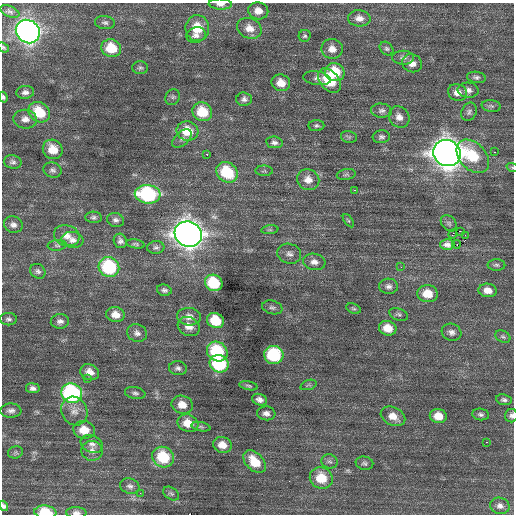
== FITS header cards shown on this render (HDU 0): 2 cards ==
NAXIS1  =                  512 / Axis length
NAXIS2  =                  512 / Axis length

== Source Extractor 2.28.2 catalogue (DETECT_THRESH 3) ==
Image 512 x 512 px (HDU 0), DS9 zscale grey, 1 PNG px = 1 image px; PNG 516 x 516 px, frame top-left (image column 1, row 512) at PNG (2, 3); each listed source drawn as its Kron ellipse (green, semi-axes under 4 px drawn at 4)
Background 0.325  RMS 0.88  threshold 2.64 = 3 sigma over >= 5 px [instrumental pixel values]
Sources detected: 139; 1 with non-positive FLUX_AUTO (blend fragments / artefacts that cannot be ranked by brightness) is neither listed nor drawn; the other 138 listed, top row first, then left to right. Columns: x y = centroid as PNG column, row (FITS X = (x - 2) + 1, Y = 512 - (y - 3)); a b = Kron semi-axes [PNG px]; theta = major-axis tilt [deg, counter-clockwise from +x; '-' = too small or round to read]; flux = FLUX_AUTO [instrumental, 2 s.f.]
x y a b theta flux
220 4 11 5 -2 320
10 11 10 5 -24 140
258 11 10 8 -11 530
359 18 11 8 -4 400
105 23 10 6 -7 180
197 28 13 12 - 1400
249 28 13 10 -24 620
28 32 12 11 - 32000
196 35 10 7 14 290
305 36 6 5 - 110
3 47 6 4 -39 83
111 48 10 8 -16 1600
332 49 10 10 - 520
387 49 8 6 -44 130
403 58 11 7 -1 240
412 63 10 9 - 440
140 68 8 6 -1 140
335 72 10 9 - 1900
476 77 9 5 -9 170
317 78 14 6 -8 250
329 81 14 9 -48 1900
281 83 9 8 - 650
468 90 10 7 -4 310
25 92 9 6 6 240
458 92 10 8 -22 470
3 97 5 4 - 140
173 97 8 7 - 140
244 99 8 6 -1 210
491 106 9 6 -8 170
381 111 10 7 -4 230
39 112 11 9 -35 2000
202 112 10 9 - 1800
469 112 9 7 67 190
399 117 11 10 - 440
25 119 12 9 -6 410
316 126 8 5 2 130
187 131 11 9 -13 1300
349 137 8 5 -12 130
381 137 9 6 6 170
182 138 11 6 42 230
274 142 8 6 -9 210
53 149 10 9 - 980
494 152 2 2 - 630
447 153 14 12 -25 80000
207 154 3 2 - 110
473 156 19 13 -47 2200
13 162 9 6 -12 180
512 167 6 3 -19 67
52 170 9 7 -18 200
264 171 8 5 0 120
227 172 11 9 -39 2900
346 174 9 5 9 150
308 180 11 10 - 570
354 190 3 2 - 130
148 194 13 9 -5 6700
94 217 8 5 -5 150
116 220 9 7 -17 210
348 221 7 3 -55 76
449 223 9 6 -46 160
13 225 9 8 - 270
270 230 8 4 8 120
460 231 2 2 - 69
188 234 14 12 -27 58000
453 234 4 2 - 32
465 235 2 2 - 1600
67 236 13 10 -18 490
72 240 11 8 -6 320
120 241 7 6 - 210
136 244 9 4 -10 120
447 244 7 5 0 320
456 244 4 2 - 110
57 245 9 5 4 120
156 247 8 6 5 160
289 254 12 10 -16 320
314 262 11 8 -10 360
496 265 9 5 0 130
109 267 10 9 - 4400
401 267 4 4 - 58
38 271 8 7 - 180
214 283 9 8 - 2700
389 286 9 7 -3 250
164 290 7 5 -13 160
488 290 9 6 -8 500
428 294 10 8 -7 1000
272 307 10 6 -14 190
353 309 7 5 -21 110
399 314 10 6 -20 140
115 315 9 7 -11 530
189 317 12 9 -4 440
8 319 8 6 1 170
60 321 9 7 5 260
215 321 9 7 -29 1700
189 326 11 9 -26 470
388 328 9 7 -14 800
451 332 10 8 -19 270
137 333 10 8 -23 280
503 337 8 5 -25 120
217 351 11 9 -34 3300
274 355 10 9 - 4400
219 364 10 8 -24 4300
178 368 9 7 -7 200
90 372 10 7 -18 520
87 379 3 2 - 130
308 385 8 4 18 100
249 386 9 4 -11 110
33 388 7 5 -7 210
72 393 10 9 - 9800
135 393 10 6 -10 180
259 400 8 5 -19 270
504 400 8 5 -9 150
182 405 11 9 -18 650
11 411 10 7 2 250
74 411 15 12 -63 590
266 413 9 7 -6 280
481 414 8 6 -9 160
393 416 13 9 -27 640
438 416 8 7 - 750
511 416 7 6 - 180
188 423 11 8 -21 870
201 427 9 4 -11 130
84 430 11 9 -10 900
486 442 2 2 - 300
92 444 11 8 -25 300
222 445 9 7 -17 610
92 451 11 10 - 360
16 452 7 6 - 130
163 457 11 10 - 2400
330 461 8 7 - 170
255 462 13 8 -46 1300
364 463 9 6 -11 150
321 478 11 10 - 1400
130 486 10 7 -15 230
140 493 3 2 - 83
171 494 9 5 -36 120
4 506 5 4 - 150
500 506 9 8 - 290
45 512 11 6 -6 1600
76 513 10 6 -2 260
At the frame edge (FLAGS 8, measured only in part): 8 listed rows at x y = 220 4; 3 47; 3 97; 512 167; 511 416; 4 506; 45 512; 76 513
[1 non-positive-flux detection neither listed nor drawn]